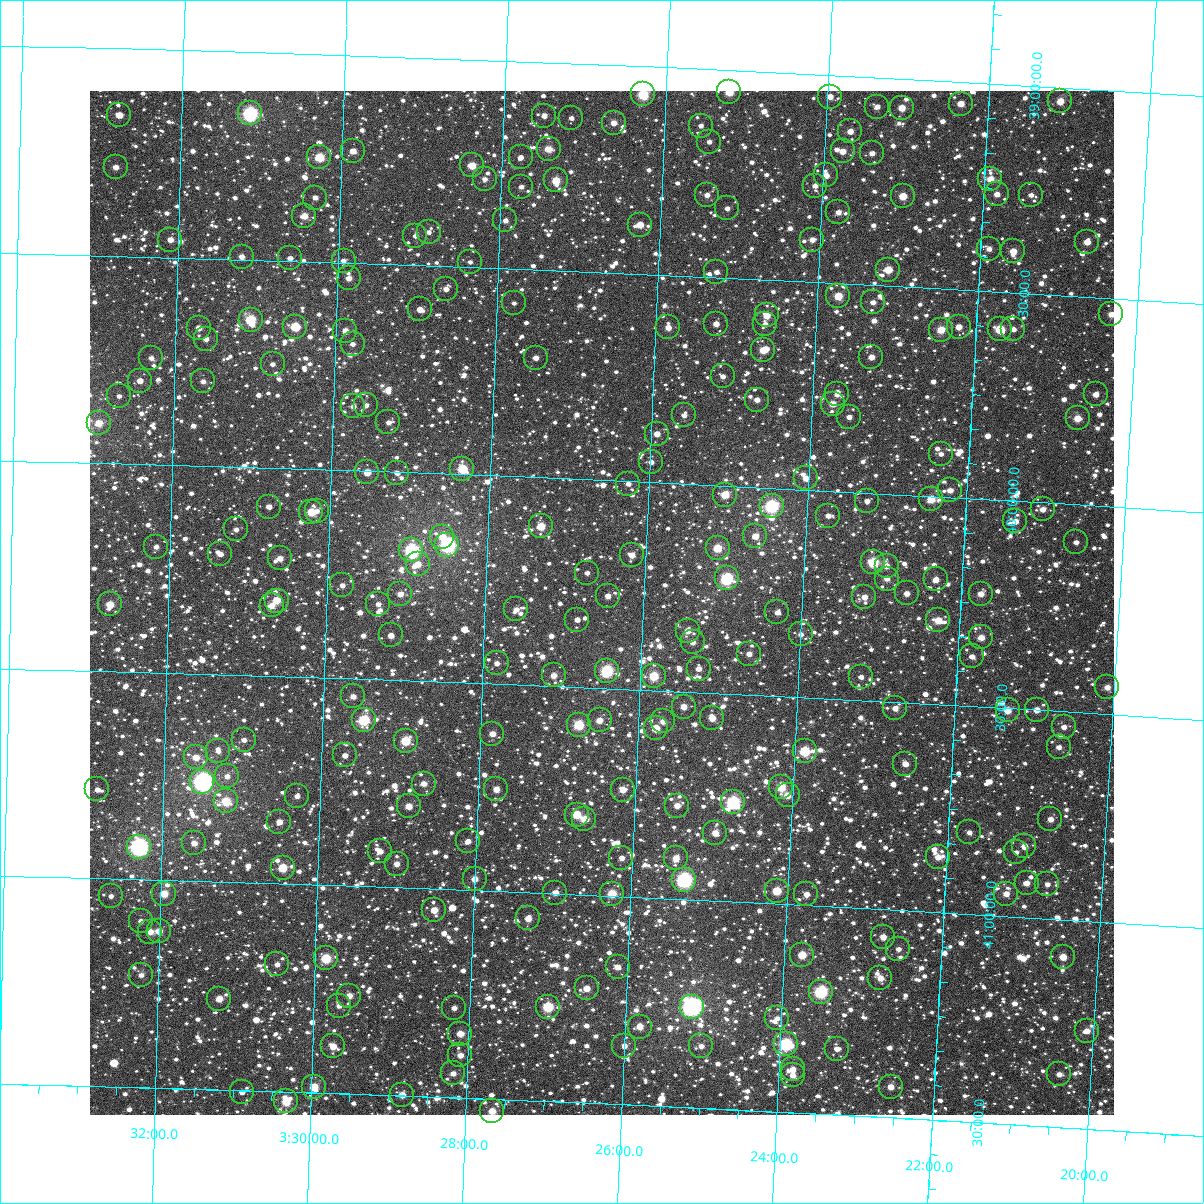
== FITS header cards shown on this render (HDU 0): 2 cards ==
NAXIS1  =                 1024
NAXIS2  =                 1024

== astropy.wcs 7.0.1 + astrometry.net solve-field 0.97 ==
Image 1024 x 1024 px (HDU 0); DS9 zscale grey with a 90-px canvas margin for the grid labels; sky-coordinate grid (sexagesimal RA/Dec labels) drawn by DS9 from the SOLVED WCS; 263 Tycho-2 reference stars matched to detected sources circled (green)
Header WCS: RA---TAN-SIP/DEC--TAN-SIP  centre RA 03:26:32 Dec +40:18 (51.63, +40.29 deg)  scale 8.67 arcsec/px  FOV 148.0' x 148.0'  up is +178 deg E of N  parity flipped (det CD > 0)
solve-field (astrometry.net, Tycho-2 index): VERIFIED the header's WCS against the Tycho-2 star catalogue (verified at 6 index scales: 16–263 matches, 0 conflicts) and refined it, rather than solving blind
Solved WCS: RA---TAN-SIP/DEC--TAN-SIP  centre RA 03:26:32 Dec +40:18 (51.63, +40.29 deg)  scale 8.67 arcsec/px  FOV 148.0' x 148.0'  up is +178 deg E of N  parity flipped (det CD > 0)
The solver's refit moves the header's centre by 0.23 arcsec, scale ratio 1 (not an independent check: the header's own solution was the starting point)
Tycho-2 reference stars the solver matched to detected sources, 263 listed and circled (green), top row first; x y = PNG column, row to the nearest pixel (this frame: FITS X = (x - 90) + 1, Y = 1024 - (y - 91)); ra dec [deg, ICRS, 3 dp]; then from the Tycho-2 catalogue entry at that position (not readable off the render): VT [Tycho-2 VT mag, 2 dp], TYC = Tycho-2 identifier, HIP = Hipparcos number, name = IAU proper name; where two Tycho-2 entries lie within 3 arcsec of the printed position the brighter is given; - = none
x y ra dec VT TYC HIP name
729 92 51.304 +39.051 9.34 2861-1611-1 15935 -
643 94 51.571 +39.067 8.65 2861-1459-1 16020 -
830 97 50.992 +39.052 10.73 2861-1938-1 - -
1060 101 50.278 +39.034 10.01 2861-1769-1 - -
961 104 50.586 +39.052 10.60 2861-698-1 - -
877 107 50.844 +39.070 11.37 2861-1363-1 - -
902 108 50.768 +39.070 10.26 2861-1987-1 - -
250 113 52.788 +39.148 7.35 2862-1153-1 16398 -
119 115 53.193 +39.161 10.82 2862-1036-1 - -
544 116 51.875 +39.128 11.11 2861-640-1 - -
571 118 51.790 +39.132 11.67 2861-688-1 - -
614 123 51.658 +39.139 10.88 2861-550-1 - -
701 126 51.388 +39.137 12.20 2861-658-1 - -
850 131 50.924 +39.133 10.72 2861-562-1 - -
709 142 51.359 +39.174 11.65 2861-244-1 - -
549 149 51.855 +39.209 10.85 2861-643-1 - -
353 151 52.465 +39.231 10.43 2861-463-1 - -
843 151 50.943 +39.182 10.57 2861-436-1 - -
872 153 50.853 +39.183 11.00 2861-553-1 - -
319 157 52.568 +39.248 8.85 2862-1575-1 - -
521 157 51.943 +39.231 11.36 2861-193-1 - -
472 165 52.093 +39.255 9.73 2861-8-1 - -
116 167 53.200 +39.286 10.84 2862-43-1 - -
826 175 50.991 +39.242 11.08 2861-65-1 - -
485 179 52.052 +39.287 11.19 2861-47-1 - -
990 179 50.481 +39.230 10.06 2861-280-1 - -
556 180 51.831 +39.283 9.54 2861-61-1 - -
815 186 51.024 +39.268 11.07 2861-6-1 - -
521 187 51.937 +39.302 11.40 2861-22-1 - -
997 194 50.458 +39.265 11.14 2861-145-1 - -
707 195 51.359 +39.302 11.43 2861-2-1 - -
1031 195 50.351 +39.262 11.47 2861-400-1 - -
903 196 50.750 +39.282 9.81 2861-137-1 - -
315 198 52.577 +39.346 11.31 2862-71-1 - -
727 208 51.294 +39.333 11.94 2861-73-1 - -
838 212 50.947 +39.329 10.74 2861-63-1 - -
304 216 52.609 +39.390 10.17 2866-1952-1 - -
505 220 51.983 +39.384 11.19 2865-84-1 - -
640 225 51.564 +39.381 10.23 2865-130-1 - -
429 232 52.220 +39.419 11.84 2865-139-1 - -
415 236 52.261 +39.429 11.79 2865-109-1 - -
170 240 53.025 +39.457 10.84 2866-1886-1 - -
812 240 51.025 +39.398 11.16 2865-108-1 - -
1087 242 50.169 +39.368 10.53 2861-119-1 - -
989 249 50.473 +39.398 11.06 2865-1912-1 - -
1013 251 50.397 +39.401 10.17 2865-1969-1 - -
242 257 52.801 +39.493 10.88 2866-1978-1 - -
290 258 52.650 +39.493 11.39 2866-2024-1 - -
344 261 52.482 +39.496 11.39 2865-198-1 - -
470 262 52.088 +39.487 11.89 2865-240-1 - -
888 270 50.783 +39.461 9.72 2865-1891-1 - -
716 272 51.318 +39.487 12.07 2865-52-1 - -
349 278 52.463 +39.537 10.56 2865-103-1 - -
446 289 52.160 +39.554 11.17 2865-127-1 - -
838 296 50.934 +39.530 9.65 2865-25-1 - -
873 302 50.826 +39.541 11.52 2865-133-1 - -
514 303 51.946 +39.582 11.72 2865-191-1 - -
420 309 52.239 +39.606 10.60 2865-188-1 - -
1111 314 50.080 +39.538 10.54 2865-1819-1 - -
767 315 51.155 +39.585 10.06 2865-34-1 - -
251 320 52.767 +39.645 8.70 2866-2130-1 16388 -
716 324 51.311 +39.611 11.05 2865-111-1 - -
765 324 51.158 +39.607 11.81 2865-26-1 - -
295 327 52.626 +39.658 10.74 2866-2269-1 16328 -
668 327 51.460 +39.626 10.74 2865-15-1 - -
959 327 50.554 +39.589 10.81 2865-2656-1 - -
199 328 52.928 +39.667 10.87 2866-2235-1 - -
1000 329 50.425 +39.589 9.39 2865-2654-1 - -
1013 329 50.383 +39.587 11.76 2865-1846-1 - -
941 330 50.608 +39.598 9.59 2865-2615-1 15716 -
345 331 52.469 +39.664 10.20 2865-87-1 - -
206 339 52.905 +39.694 11.31 2866-2076-1 - -
353 344 52.446 +39.695 11.43 2865-50-1 - -
763 350 51.161 +39.669 10.11 2865-2-1 - -
871 357 50.822 +39.673 10.80 2865-89-1 - -
151 358 53.075 +39.743 11.36 2866-1927-1 - -
536 358 51.871 +39.712 11.00 2865-160-1 - -
273 364 52.694 +39.750 11.59 2866-2212-1 - -
723 376 51.284 +39.737 11.76 2865-1224-1 - -
140 381 53.108 +39.798 10.83 2866-2149-1 - -
203 381 52.910 +39.796 11.23 2866-2144-1 - -
837 394 50.923 +39.767 11.69 2865-1410-1 - -
1096 394 50.114 +39.733 10.81 2865-2435-1 - -
119 396 53.173 +39.837 11.80 2866-1925-1 - -
757 400 51.173 +39.790 11.07 2865-1499-1 - -
833 404 50.935 +39.791 11.00 2865-1546-1 - -
366 405 52.397 +39.841 11.25 2865-1534-1 - -
353 406 52.437 +39.845 11.49 2865-1518-1 - -
684 415 51.400 +39.835 11.76 2865-1475-1 - -
849 417 50.882 +39.820 11.28 2865-1469-1 - -
1078 418 50.166 +39.793 10.10 2865-2610-1 - -
388 422 52.325 +39.881 11.18 2865-1396-1 - -
99 423 53.234 +39.903 9.92 2866-329-1 - -
657 434 51.481 +39.883 10.88 2865-1353-1 - -
941 454 50.588 +39.897 12.13 2865-2297-1 - -
651 462 51.495 +39.951 11.26 2865-1219-1 - -
462 469 52.087 +39.986 8.96 2865-1168-1 - -
367 472 52.386 +40.002 10.01 2865-1190-1 - -
397 473 52.292 +40.001 11.35 2865-1196-1 - -
806 478 51.008 +39.973 10.86 2865-1215-1 - -
628 484 51.565 +40.006 11.47 2865-1270-1 - -
950 490 50.553 +39.984 10.73 2865-2514-1 - -
725 495 51.259 +40.021 9.65 2865-1325-1 - -
931 499 50.611 +40.007 9.73 2865-2381-1 - -
867 501 50.812 +40.020 11.40 2865-1358-1 - -
772 506 51.110 +40.044 7.51 2865-1379-1 15871 -
269 507 52.692 +40.093 11.03 2866-285-1 - -
1043 509 50.259 +40.017 11.39 2865-2595-1 - -
317 511 52.541 +40.100 11.92 2866-236-1 - -
311 512 52.559 +40.103 9.41 2866-228-1 - -
828 516 50.932 +40.060 11.31 2865-1441-1 - -
1015 521 50.342 +40.049 10.92 2865-2577-1 - -
541 526 51.834 +40.117 9.42 2865-1503-1 - -
236 529 52.793 +40.150 11.26 2866-82-1 - -
755 536 51.157 +40.118 10.56 2865-1554-1 - -
442 537 52.142 +40.151 10.19 2865-1531-1 - -
1076 542 50.148 +40.091 11.60 2865-2614-1 - -
447 545 52.126 +40.171 7.14 2865-1421-1 16186 -
156 547 53.044 +40.198 11.14 2866-337-1 - -
718 548 51.274 +40.151 9.32 2865-1413-1 - -
411 550 52.238 +40.186 7.44 2865-1370-1 16220 -
220 554 52.840 +40.211 11.41 2866-491-1 - -
632 555 51.544 +40.177 11.14 2865-1333-1 - -
280 558 52.653 +40.217 10.33 2866-560-1 - -
873 562 50.782 +40.167 8.53 2865-1252-1 - -
418 564 52.217 +40.220 10.46 2865-1199-1 - -
887 566 50.740 +40.173 10.59 2865-2133-1 - -
587 573 51.682 +40.224 11.61 2865-776-1 - -
727 578 51.241 +40.223 8.22 2865-836-1 - -
887 579 50.737 +40.204 10.96 2865-2327-1 - -
936 579 50.583 +40.200 10.66 2865-1997-1 - -
342 585 52.452 +40.277 10.97 2865-938-1 - -
907 593 50.672 +40.237 10.75 2865-2373-1 - -
400 594 52.269 +40.293 10.96 2865-1028-1 - -
981 594 50.438 +40.229 10.46 2865-2591-1 - -
608 596 51.614 +40.278 11.17 2865-1036-1 - -
864 597 50.804 +40.251 10.49 2865-1023-1 - -
277 601 52.659 +40.319 9.70 2866-134-1 16343 -
110 604 53.184 +40.339 9.64 2866-85-1 - -
378 604 52.337 +40.319 11.55 2865-1132-1 - -
272 605 52.673 +40.331 10.99 2866-93-1 - -
516 609 51.901 +40.320 10.73 2865-1158-1 - -
777 612 51.076 +40.299 10.94 2865-1152-1 - -
577 620 51.707 +40.338 11.37 2865-1084-1 - -
938 620 50.568 +40.298 9.84 2865-1928-1 - -
688 631 51.357 +40.353 10.64 2865-1027-1 - -
801 634 50.999 +40.349 11.30 2865-1013-1 - -
391 635 52.294 +40.393 10.91 2865-973-1 - -
981 637 50.429 +40.333 10.14 2865-1895-1 - -
693 642 51.339 +40.380 11.00 2865-931-1 - -
749 654 51.159 +40.402 11.04 2865-873-1 - -
972 656 50.456 +40.380 11.39 2865-1994-1 - -
497 663 51.956 +40.451 11.61 2865-765-1 - -
699 669 51.317 +40.443 11.27 2865-737-1 - -
607 671 51.606 +40.458 8.10 2865-759-1 - -
554 675 51.774 +40.475 10.26 2865-806-1 - -
654 676 51.458 +40.466 9.02 2865-800-1 - -
861 677 50.802 +40.444 11.50 2865-790-1 - -
1107 687 50.022 +40.435 10.62 2865-1853-1 - -
353 696 52.407 +40.544 11.16 2865-962-1 - -
684 707 51.359 +40.536 10.79 2865-2518-1 - -
895 708 50.688 +40.515 10.50 2865-1844-1 - -
1008 710 50.332 +40.505 10.02 2865-2251-1 - -
1037 710 50.241 +40.499 10.53 2865-1961-1 - -
712 718 51.266 +40.561 10.30 2865-1079-1 - -
364 720 52.371 +40.600 8.26 2865-1118-1 - -
600 720 51.622 +40.578 10.27 2865-1103-1 - -
663 721 51.421 +40.574 10.49 2865-1109-1 - -
579 725 51.689 +40.592 8.69 2865-1141-1 - -
1064 727 50.152 +40.537 11.29 2865-1847-1 - -
656 728 51.443 +40.592 10.42 2865-1159-1 - -
492 734 51.961 +40.621 10.30 2865-1016-1 - -
244 740 52.749 +40.656 11.85 2866-1052-1 - -
406 741 52.235 +40.646 9.04 2865-898-1 - -
1059 747 50.164 +40.586 11.02 2865-2394-1 - -
218 751 52.829 +40.685 11.40 2866-1211-1 - -
805 751 50.968 +40.629 8.74 2865-736-1 - -
345 755 52.426 +40.686 11.20 2865-344-1 - -
196 757 52.899 +40.702 10.49 2866-1134-1 - -
905 764 50.647 +40.647 10.54 2865-2211-1 - -
227 776 52.799 +40.745 10.87 2866-874-1 - -
202 782 52.876 +40.760 6.52 2866-771-1 16425 -
424 784 52.173 +40.747 10.61 2865-667-1 - -
781 787 51.037 +40.719 9.23 2865-676-1 - -
97 789 53.210 +40.785 11.44 2866-1293-1 - -
496 789 51.941 +40.754 10.56 2865-710-1 - -
623 790 51.540 +40.743 10.13 2865-705-1 - -
788 795 51.015 +40.737 10.12 2865-718-1 - -
297 796 52.574 +40.788 11.23 2866-1351-1 - -
226 801 52.799 +40.806 9.04 2866-1405-1 - -
733 802 51.187 +40.761 7.92 2865-659-1 15895 -
409 806 52.218 +40.803 10.27 2865-605-1 - -
677 806 51.365 +40.775 10.40 2865-634-1 - -
577 815 51.683 +40.808 9.23 2865-533-1 - -
584 819 51.657 +40.817 9.98 2865-502-1 - -
1050 819 50.177 +40.761 10.93 2865-2450-1 - -
279 822 52.627 +40.851 10.52 2866-1633-1 - -
969 832 50.432 +40.804 11.51 2865-2429-1 - -
715 833 51.240 +40.837 10.13 2865-415-1 - -
468 841 52.025 +40.882 10.89 2865-318-1 - -
194 843 52.897 +40.908 10.81 2866-1844-1 - -
1024 846 50.254 +40.830 10.65 2865-2498-1 - -
139 847 53.073 +40.921 6.71 2866-1838-1 16487 -
380 851 52.304 +40.914 10.92 2865-296-1 - -
1016 852 50.280 +40.845 11.60 2865-2077-1 - -
938 857 50.527 +40.867 10.59 2865-2184-1 - -
621 858 51.534 +40.907 11.17 2865-337-1 - -
676 858 51.361 +40.901 10.42 2865-335-1 - -
397 864 52.250 +40.943 10.64 2865-432-1 - -
283 868 52.613 +40.962 9.25 2866-1638-1 - -
475 879 52.000 +40.972 10.34 2865-547-1 - -
684 880 51.331 +40.953 7.21 2865-544-1 15944 -
1027 883 50.239 +40.918 11.37 2865-2170-1 - -
1047 884 50.174 +40.917 11.07 2865-2160-1 - -
777 891 51.034 +40.969 9.24 2865-620-1 - -
555 893 51.740 +40.998 10.82 2865-655-1 - -
164 894 52.988 +41.032 9.83 2866-1343-1 - -
612 894 51.560 +40.994 9.17 2865-653-1 - -
806 894 50.940 +40.974 10.66 2865-644-1 - -
1006 894 50.304 +40.946 10.53 2865-1872-1 - -
111 896 53.158 +41.041 11.61 2866-1318-1 - -
434 910 52.125 +41.051 10.50 2865-563-1 - -
528 918 51.824 +41.062 10.23 2865-370-1 - -
141 921 53.061 +41.100 11.37 2866-1840-1 - -
159 931 53.001 +41.122 10.51 2866-1733-1 - -
150 932 53.030 +41.125 10.36 2866-1722-1 - -
883 937 50.688 +41.066 10.67 2865-2198-1 - -
898 949 50.637 +41.094 11.69 2865-2246-1 - -
802 955 50.944 +41.120 9.47 2865-1693-1 - -
1063 957 50.111 +41.090 10.70 2865-1866-1 - -
326 958 52.466 +41.176 8.90 2865-1727-1 - -
277 964 52.620 +41.195 11.44 2866-1283-1 - -
618 967 51.531 +41.170 10.74 2865-1758-1 - -
141 975 53.055 +41.229 11.32 2866-43-1 - -
880 978 50.690 +41.166 10.70 2865-1717-1 - -
587 988 51.627 +41.225 10.43 2865-1668-1 - -
821 992 50.877 +41.207 7.83 2865-1659-1 15791 -
349 996 52.386 +41.264 10.51 2869-118-1 - -
219 999 52.803 +41.281 10.24 2870-2549-1 - -
339 1006 52.417 +41.290 11.37 2869-62-1 - -
548 1007 51.749 +41.273 8.52 2869-80-1 - -
692 1007 51.289 +41.257 6.51 2869-3109-1 15925 -
454 1008 52.049 +41.284 11.40 2869-67-1 - -
777 1018 51.013 +41.275 11.35 2869-11-1 - -
640 1027 51.452 +41.311 10.13 2869-38-1 - -
1087 1031 50.020 +41.264 11.21 2869-2692-1 - -
460 1034 52.026 +41.346 10.15 2869-97-1 - -
786 1044 50.981 +41.337 8.02 2869-135-1 15831 -
333 1046 52.433 +41.387 10.15 2869-161-1 - -
624 1046 51.499 +41.359 10.72 2869-143-1 - -
701 1046 51.252 +41.351 11.06 2869-142-1 - -
837 1049 50.818 +41.341 11.33 2869-156-1 - -
460 1055 52.023 +41.398 10.70 2869-194-1 - -
793 1069 50.955 +41.397 10.45 2869-152-1 - -
453 1073 52.045 +41.442 10.91 2869-56-1 - -
1059 1074 50.101 +41.372 10.89 2869-2405-1 - -
793 1075 50.954 +41.411 11.36 2869-70-1 - -
314 1087 52.490 +41.487 9.33 2869-258-1 - -
891 1087 50.638 +41.426 10.34 2869-2794-1 - -
242 1092 52.721 +41.504 11.13 2870-2149-1 - -
402 1095 52.206 +41.498 10.32 2869-328-1 - -
286 1101 52.578 +41.524 9.04 2870-2303-1 16317 -
492 1111 51.914 +41.529 9.81 2869-405-1 - -